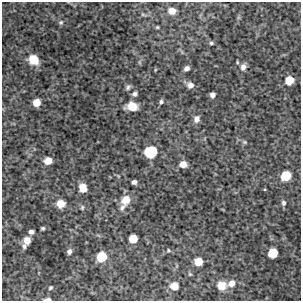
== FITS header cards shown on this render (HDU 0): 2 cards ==
NAXIS1  =                  299 / FITS: X Dimension
NAXIS2  =                  299 / FITS: Y Dimension

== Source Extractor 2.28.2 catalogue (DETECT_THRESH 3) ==
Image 299 x 299 px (HDU 0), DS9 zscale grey, 1 PNG px = 1 image px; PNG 303 x 303 px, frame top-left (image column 1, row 299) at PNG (2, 2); no overlay
Background 4720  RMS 200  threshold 606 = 3 sigma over >= 5 px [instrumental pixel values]
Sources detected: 47; all 47 listed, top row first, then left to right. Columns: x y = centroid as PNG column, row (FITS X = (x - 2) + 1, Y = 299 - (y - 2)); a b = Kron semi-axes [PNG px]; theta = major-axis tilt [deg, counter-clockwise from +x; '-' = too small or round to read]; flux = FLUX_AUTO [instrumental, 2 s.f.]
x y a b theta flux
172 11 7 6 - 120000
143 15 9 3 -14 20000
61 22 7 6 - 29000
157 27 4 3 - 15000
211 43 5 4 - 20000
33 60 11 9 -33 230000
237 62 5 3 - 14000
243 67 8 6 79 62000
186 68 5 4 - 47000
155 70 5 3 - 12000
289 80 7 6 - 230000
190 85 7 7 - 75000
128 87 8 5 56 33000
134 94 7 6 - 36000
212 95 5 4 - 57000
36 102 6 6 - 170000
161 102 6 5 - 29000
132 106 10 7 -4 230000
196 119 8 6 69 78000
245 142 6 5 - 21000
151 152 9 8 - 620000
48 161 6 6 - 160000
183 164 6 6 - 130000
286 176 7 7 - 340000
134 182 5 4 - 47000
83 188 9 7 -75 140000
126 200 11 10 - 170000
283 203 7 5 -77 34000
61 204 9 9 - 120000
122 207 10 6 48 54000
82 208 7 5 75 22000
43 228 4 3 - 22000
31 232 6 5 - 48000
133 239 6 6 - 220000
27 240 8 7 - 130000
24 246 9 6 -71 48000
168 250 5 5 - 16000
69 251 7 5 72 43000
273 253 7 7 - 310000
102 257 8 7 - 370000
198 261 6 6 - 190000
190 274 5 4 - 15000
231 283 9 7 45 95000
221 285 9 8 - 170000
174 286 7 7 - 160000
50 288 6 5 - 20000
47 299 7 3 3 45000
At the frame edge (FLAGS 8, measured only in part): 1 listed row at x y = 47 299